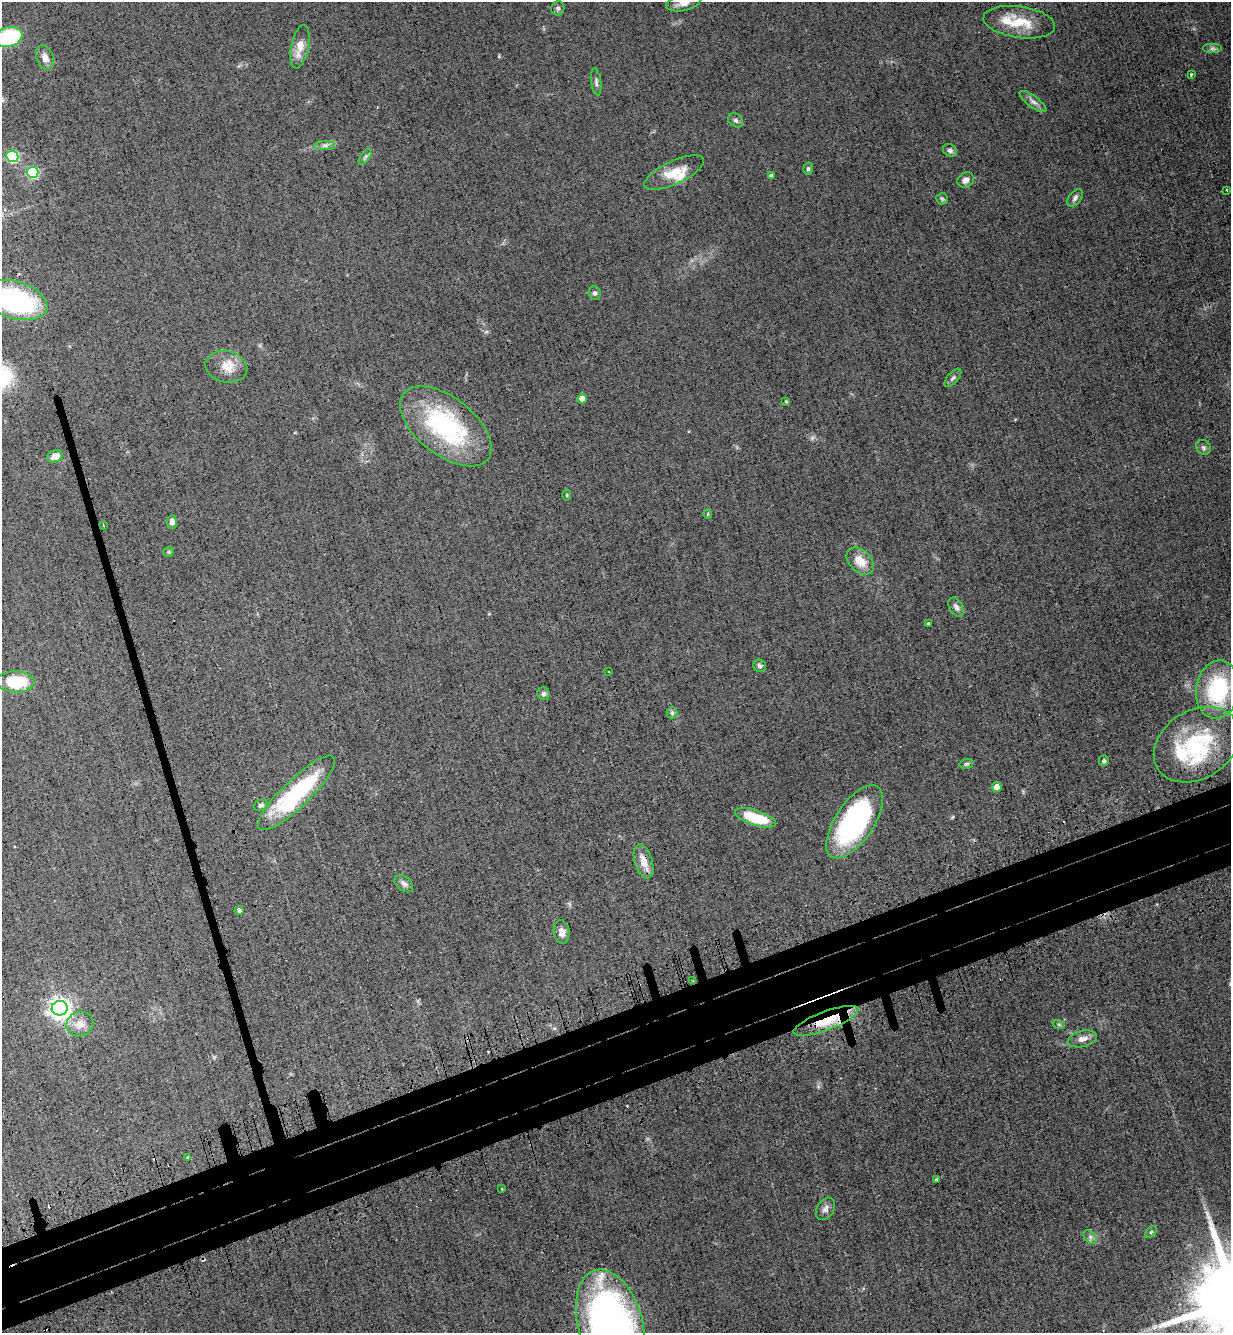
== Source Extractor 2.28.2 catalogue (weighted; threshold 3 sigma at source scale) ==
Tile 7 of 4 x 4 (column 3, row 2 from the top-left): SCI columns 2803-4031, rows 2748-4078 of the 5477 x 5494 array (HDU 1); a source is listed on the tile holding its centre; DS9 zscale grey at full resolution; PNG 1233 x 1335 px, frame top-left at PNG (2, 2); each listed source drawn as its Kron ellipse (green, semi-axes under 4 px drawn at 4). Shown black and unused: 7% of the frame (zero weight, under 3 of 4 exposures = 7% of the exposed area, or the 3 px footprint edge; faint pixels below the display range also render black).
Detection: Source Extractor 2.28.2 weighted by HDU 2 'WHT'; one run over the whole footprint, this tile lists its part. Background 0.0322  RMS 0.0068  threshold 0.0307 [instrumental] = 3 sigma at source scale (4.5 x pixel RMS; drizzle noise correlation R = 1.50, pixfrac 1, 0.05/0.05 arcsec/px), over >= 5 px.
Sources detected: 79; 1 too faint to see at this stretch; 3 cosmic-ray / hot-pixel residue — neither listed nor drawn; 4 inside a brighter listed object's ellipse — not listed separately; the other 71 listed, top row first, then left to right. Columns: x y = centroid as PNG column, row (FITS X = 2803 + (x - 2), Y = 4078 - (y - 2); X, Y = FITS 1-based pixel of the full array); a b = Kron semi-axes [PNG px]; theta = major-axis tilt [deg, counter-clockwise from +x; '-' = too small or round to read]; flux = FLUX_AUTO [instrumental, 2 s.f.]
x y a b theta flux
683 3 17 8 12 5
558 8 7 6 - 1.6
1019 22 36 15 -8 21
8 37 14 9 17 64
300 47 22 8 79 8.9
1212 49 10 5 0 1.8
45 58 13 8 -69 4.2
1191 74 3 3 - 1.9
596 82 14 5 -83 2
1033 101 16 5 -37 3.1
736 120 8 6 -37 1.8
325 145 10 4 0 2.1
950 150 7 6 - 1.8
12 156 6 6 - 73
365 157 9 4 54 1.5
808 169 6 5 - 1.2
32 172 6 5 - 58
674 172 32 11 25 14
771 176 4 4 - 2.1
966 180 9 7 34 3.2
1227 190 3 2 - 0.91
1075 198 10 6 52 2.1
942 199 6 5 - 1.2
594 293 7 6 - 1.6
15 300 33 18 -16 100
226 367 21 15 -13 10
953 378 11 5 49 1.7
582 399 5 4 - 5.1
786 401 4 3 - 0.77
446 426 53 28 -38 86
1203 447 8 7 - 1.9
55 456 8 6 21 5.8
567 495 5 3 - 0.69
708 514 5 4 - 0.79
172 522 7 5 85 2.5
103 525 4 2 - 0.54
169 552 5 4 - 0.99
860 561 16 11 -44 10
956 607 10 7 -60 2.8
928 623 3 3 - 1
760 666 6 6 - 1.8
608 671 2 2 - 0.64
15 682 19 10 -2 26
1218 689 29 21 81 61
543 694 6 6 - 1.8
672 713 5 5 - 1.2
1197 745 46 34 32 64
1104 761 5 5 - 1.2
966 764 7 5 13 1.3
997 787 5 4 - 5.4
297 793 51 14 44 75
261 805 7 5 24 2
756 818 21 7 -18 26
855 822 42 19 56 110
643 861 17 9 -73 7.6
404 884 10 7 -41 2.6
239 910 4 4 - 1.8
562 932 12 8 -82 4.6
693 980 4 2 - 0.58
60 1008 8 7 - 410
826 1021 34 9 21 21
80 1024 14 12 21 7.1
1059 1025 6 4 -19 0.98
1082 1039 15 8 14 5
188 1157 3 3 - 2.3
936 1179 3 3 - 0.74
502 1189 3 2 - 0.45
825 1209 12 8 58 3
1151 1232 7 4 45 1.1
1090 1237 8 5 -46 2
610 1324 56 32 -74 320
Overlapping masked pixels (flux is a lower limit): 4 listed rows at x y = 15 300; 446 426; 643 861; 826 1021
Isophote crosses this tile's border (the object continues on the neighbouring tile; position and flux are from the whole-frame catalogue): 4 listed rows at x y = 683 3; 8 37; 15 300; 610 1324